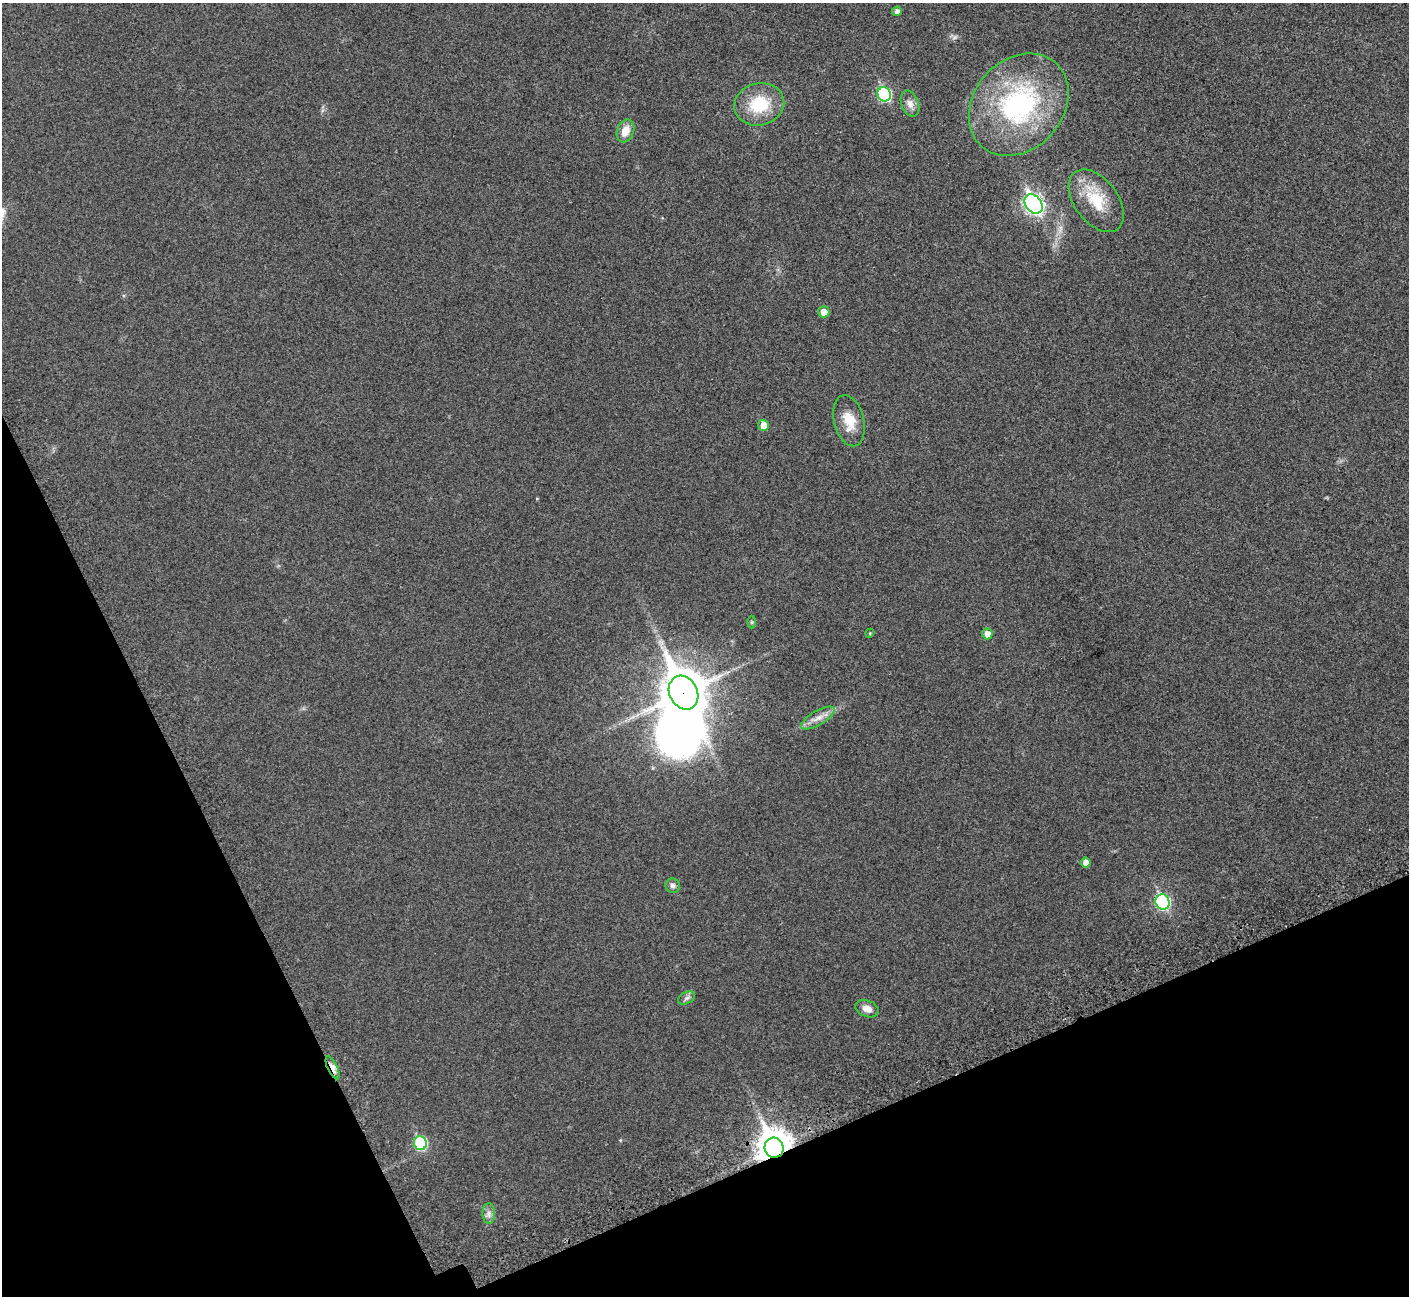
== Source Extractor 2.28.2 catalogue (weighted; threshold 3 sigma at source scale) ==
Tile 14 of 4 x 4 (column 2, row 4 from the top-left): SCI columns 1500-2906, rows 247-1540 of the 5816 x 5795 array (HDU 1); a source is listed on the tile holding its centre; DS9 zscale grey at full resolution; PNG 1411 x 1298 px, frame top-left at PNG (2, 3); each listed source drawn as its Kron ellipse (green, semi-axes under 4 px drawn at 4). Shown black and unused: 22% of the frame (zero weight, under 3 of 5 exposures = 5% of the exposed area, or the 3 px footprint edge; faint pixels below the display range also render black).
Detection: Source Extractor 2.28.2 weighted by HDU 2 'WHT'; one run over the whole footprint, this tile lists its part. Background 0.0258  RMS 0.006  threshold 0.0271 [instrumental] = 3 sigma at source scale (4.5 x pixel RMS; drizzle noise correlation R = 1.50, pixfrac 1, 0.05/0.05 arcsec/px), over >= 5 px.
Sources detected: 26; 1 inside a brighter object's white glare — neither listed nor drawn; the other 25 listed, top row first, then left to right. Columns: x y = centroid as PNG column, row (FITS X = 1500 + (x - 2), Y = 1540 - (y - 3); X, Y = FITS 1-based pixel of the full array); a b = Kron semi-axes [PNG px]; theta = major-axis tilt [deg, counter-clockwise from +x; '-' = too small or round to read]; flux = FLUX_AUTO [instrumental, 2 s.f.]
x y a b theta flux
897 11 5 4 - 2.2
884 94 7 6 - 56
759 104 25 21 13 23
910 104 13 8 -70 3.7
1019 105 56 44 48 91
625 131 12 8 69 7
1096 201 36 21 -53 21
1034 204 11 8 -52 210
824 312 5 5 - 5.5
849 421 26 15 -76 12
764 425 5 5 - 5.6
752 622 6 4 -90 0.78
870 633 4 3 - 0.51
987 634 5 5 - 4.5
684 693 17 14 -63 1600
818 718 19 7 30 4.9
1086 862 5 5 - 3.4
673 886 7 7 - 1.9
1162 902 8 7 - 75
686 998 9 5 27 1.5
867 1009 12 8 -21 4.2
333 1068 12 5 -65 5.4
420 1143 7 6 - 45
774 1148 10 9 - 980
489 1214 10 6 -88 2.4
Overlapping masked pixels (flux is a lower limit): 3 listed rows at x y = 684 693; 333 1068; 774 1148